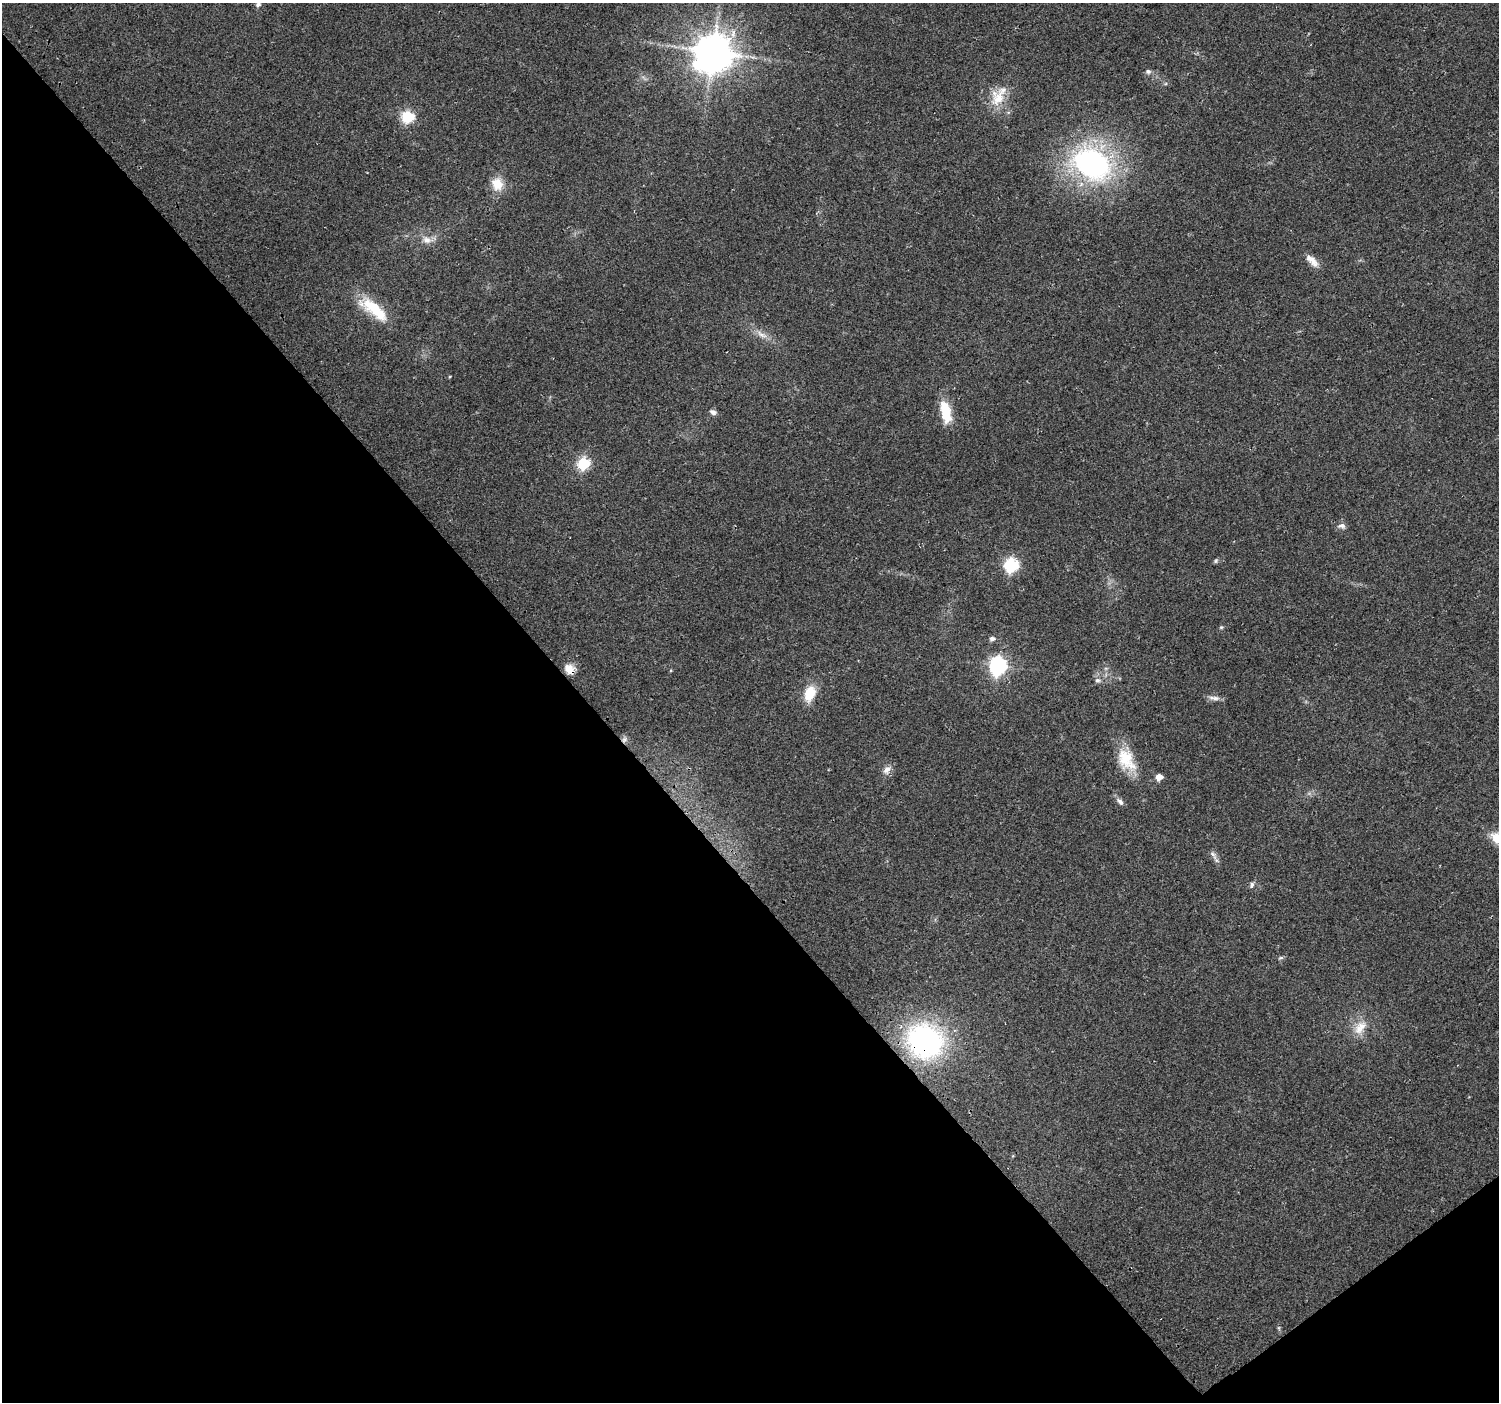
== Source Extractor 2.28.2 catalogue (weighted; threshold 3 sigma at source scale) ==
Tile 14 of 4 x 4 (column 2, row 4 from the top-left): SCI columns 1530-3026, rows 223-1622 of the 6047 x 5984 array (HDU 1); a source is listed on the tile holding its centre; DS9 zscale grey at full resolution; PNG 1501 x 1404 px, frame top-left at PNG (2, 3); no overlay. Shown black and unused: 41% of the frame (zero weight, under 2 of 3 exposures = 2% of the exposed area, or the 3 px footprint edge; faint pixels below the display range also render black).
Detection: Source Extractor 2.28.2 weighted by HDU 2 'WHT'; one run over the whole footprint, this tile lists its part. Background 0.0578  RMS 0.011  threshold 0.0499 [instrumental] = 3 sigma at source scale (4.5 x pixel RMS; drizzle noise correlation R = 1.50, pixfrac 1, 0.0396/0.0396 arcsec/px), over >= 5 px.
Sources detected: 40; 1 too faint to see at this stretch — not listed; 1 inside a brighter listed object's ellipse — not listed separately; the other 38 listed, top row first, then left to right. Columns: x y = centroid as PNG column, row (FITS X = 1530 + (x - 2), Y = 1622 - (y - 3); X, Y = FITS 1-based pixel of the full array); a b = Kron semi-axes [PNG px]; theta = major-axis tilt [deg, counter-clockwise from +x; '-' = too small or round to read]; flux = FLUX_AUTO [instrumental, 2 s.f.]
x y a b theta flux
258 4 7 6 - 2.8
713 52 13 11 64 3000
1148 71 8 6 -4 3.3
998 98 25 18 56 26
408 117 6 6 - 130
1092 163 34 24 -29 290
497 184 16 14 -74 20
427 240 16 10 -16 10
1312 261 20 8 -46 10
373 309 43 15 -38 45
762 334 21 8 -32 11
450 376 5 3 - 0.86
713 412 10 6 -24 3.9
945 412 25 11 -79 34
583 464 6 6 - 120
1342 526 12 8 -3 4.6
1216 561 7 5 50 1.9
1011 565 7 6 - 190
1221 627 6 4 20 1.5
992 639 6 5 - 4.2
998 665 7 7 - 400
1106 668 6 4 18 1.7
569 669 14 12 -38 11
671 670 4 3 - 1
1098 680 10 6 -5 3.7
810 693 18 12 69 25
1215 698 11 8 1 5.4
624 740 8 6 38 3.6
1126 760 33 20 -66 36
887 770 12 8 51 7
1159 777 5 5 - 13
1120 801 12 7 -48 4.5
1213 855 17 7 -59 5.1
1252 885 9 6 69 3
1280 958 8 4 26 1.9
1360 1027 23 14 49 19
925 1041 35 32 -30 230
1279 1328 7 4 -72 1.7
Overlapping masked pixels (flux is a lower limit): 3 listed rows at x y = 569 669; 624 740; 925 1041
Isophote crosses this tile's border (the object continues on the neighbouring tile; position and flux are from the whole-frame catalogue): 1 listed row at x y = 258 4